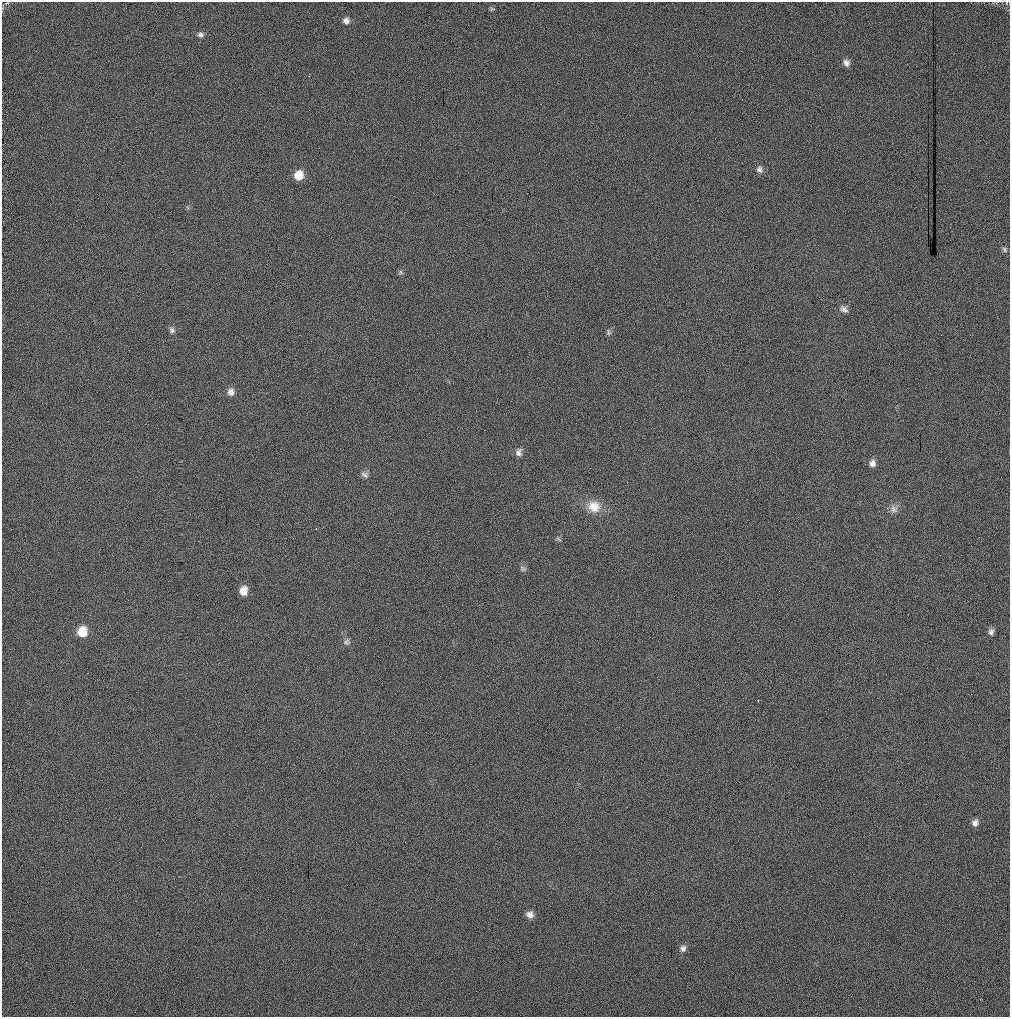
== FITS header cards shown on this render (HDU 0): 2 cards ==
NAXIS1  =                 1008 / Axis length
NAXIS2  =                 1015 / Axis length

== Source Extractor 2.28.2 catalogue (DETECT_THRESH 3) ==
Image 1008 x 1015 px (HDU 0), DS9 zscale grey, 1 PNG px = 1 image px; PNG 1012 x 1019 px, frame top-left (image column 1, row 1015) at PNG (2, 2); no overlay
Background 85.5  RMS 12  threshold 37.3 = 3 sigma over >= 5 px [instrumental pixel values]
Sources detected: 27; all 27 listed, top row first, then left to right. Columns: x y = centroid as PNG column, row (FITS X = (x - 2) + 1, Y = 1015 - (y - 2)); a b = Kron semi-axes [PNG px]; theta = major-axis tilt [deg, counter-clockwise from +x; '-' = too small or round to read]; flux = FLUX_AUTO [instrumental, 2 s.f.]
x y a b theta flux
1006 3 5 3 - 690
492 9 7 4 -1 1200
346 21 8 8 - 3700
200 35 8 7 - 2800
846 63 9 8 - 3900
759 169 10 8 -84 3300
299 175 9 8 - 13000
1004 250 9 5 -57 2000
400 272 7 4 -89 1500
844 309 12 7 -31 3600
172 330 8 7 - 2500
609 332 10 5 -80 1900
231 392 10 9 - 4400
518 452 10 8 -82 3600
872 463 9 8 - 4300
365 474 12 7 -36 3000
594 506 19 16 -27 15000
894 509 12 9 -60 4800
559 539 9 3 -40 900
523 568 9 7 -26 2200
243 591 10 8 83 8600
82 632 9 9 - 17000
991 632 8 7 - 2800
347 642 9 8 - 2600
975 823 8 7 - 3800
530 915 8 8 - 5000
683 948 9 7 65 3300
At the frame edge (FLAGS 8, measured only in part): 1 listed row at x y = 1006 3